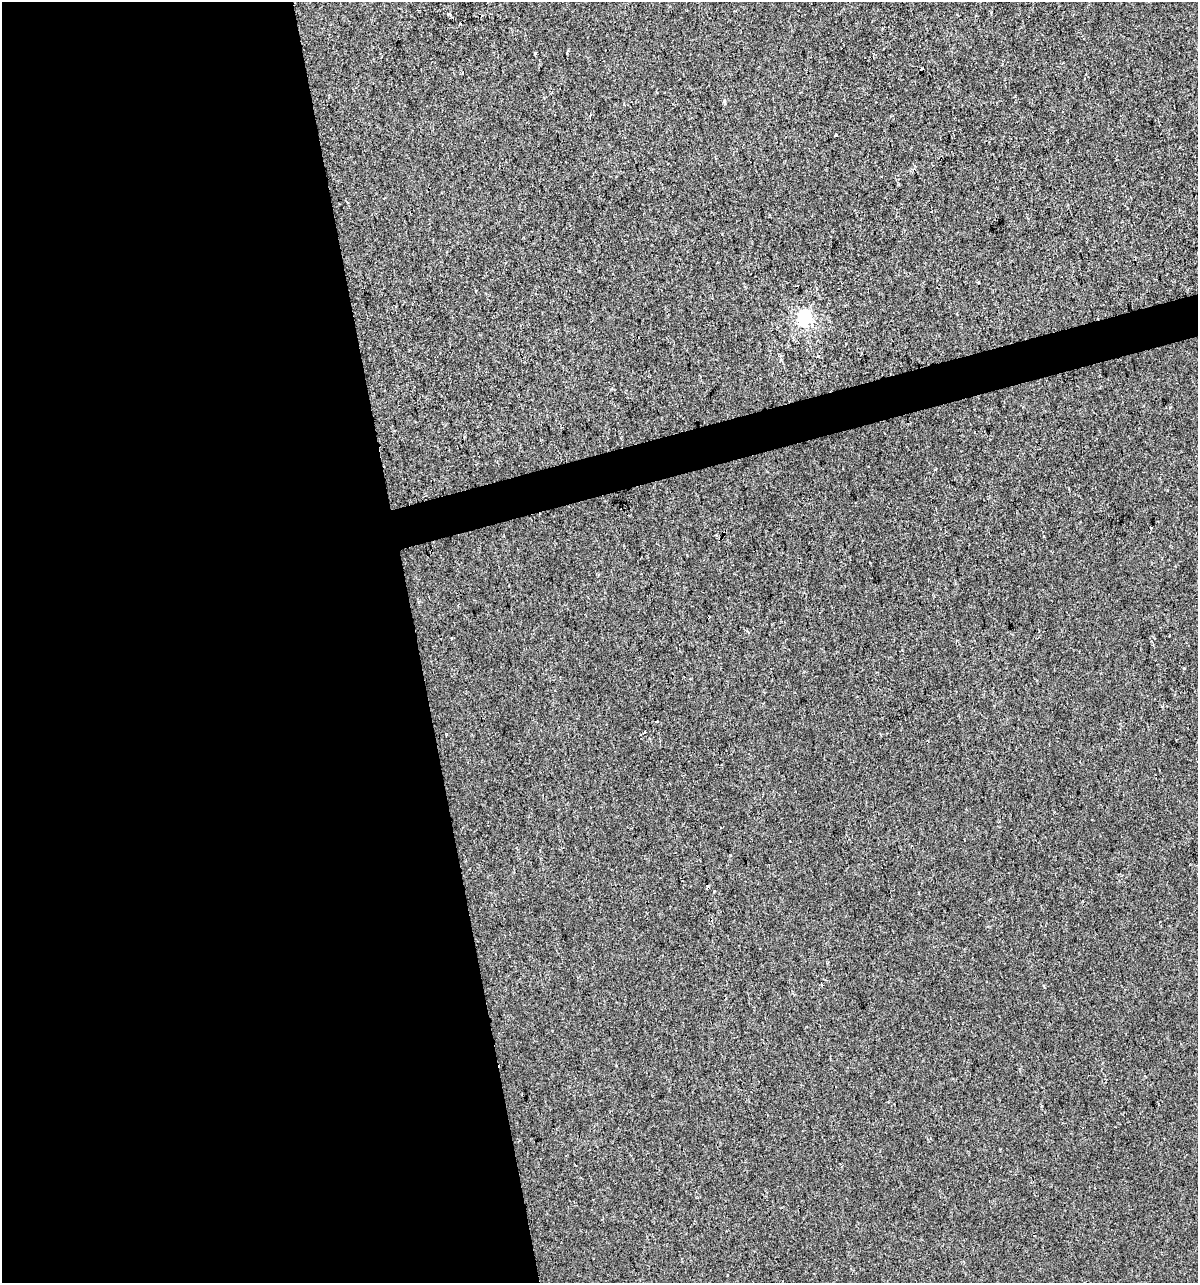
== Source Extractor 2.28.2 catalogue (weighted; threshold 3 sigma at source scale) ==
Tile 9 of 4 x 4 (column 1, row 3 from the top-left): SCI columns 94-1289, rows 1281-2561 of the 4919 x 5122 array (HDU 1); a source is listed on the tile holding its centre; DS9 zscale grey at full resolution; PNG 1200 x 1285 px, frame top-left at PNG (2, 2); no overlay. Shown black and unused: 37% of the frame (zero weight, under 2 of 3 exposures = <1% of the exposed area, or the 3 px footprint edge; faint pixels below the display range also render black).
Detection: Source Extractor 2.28.2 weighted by HDU 2 'WHT'; one run over the whole footprint, this tile lists its part. Background 1.48e-04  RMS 0.0042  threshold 0.019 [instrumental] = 3 sigma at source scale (4.5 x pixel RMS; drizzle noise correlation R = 1.50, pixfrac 1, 0.0396/0.0396 arcsec/px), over >= 5 px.
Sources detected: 15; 7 cosmic-ray / hot-pixel residue — not listed; the other 8 listed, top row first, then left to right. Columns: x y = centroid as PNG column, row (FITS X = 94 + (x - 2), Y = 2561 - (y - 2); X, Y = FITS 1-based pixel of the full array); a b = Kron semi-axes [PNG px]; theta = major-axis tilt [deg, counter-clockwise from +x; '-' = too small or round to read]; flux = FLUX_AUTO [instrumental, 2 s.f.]
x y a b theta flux
459 24 3 3 - 4.3
535 53 3 3 - 1.1
921 69 3 3 - 1.1
836 135 3 2 - 0.36
805 317 6 6 - 72
935 469 3 3 - 0.37
1151 528 3 2 - 0.96
451 638 3 3 - 0.71